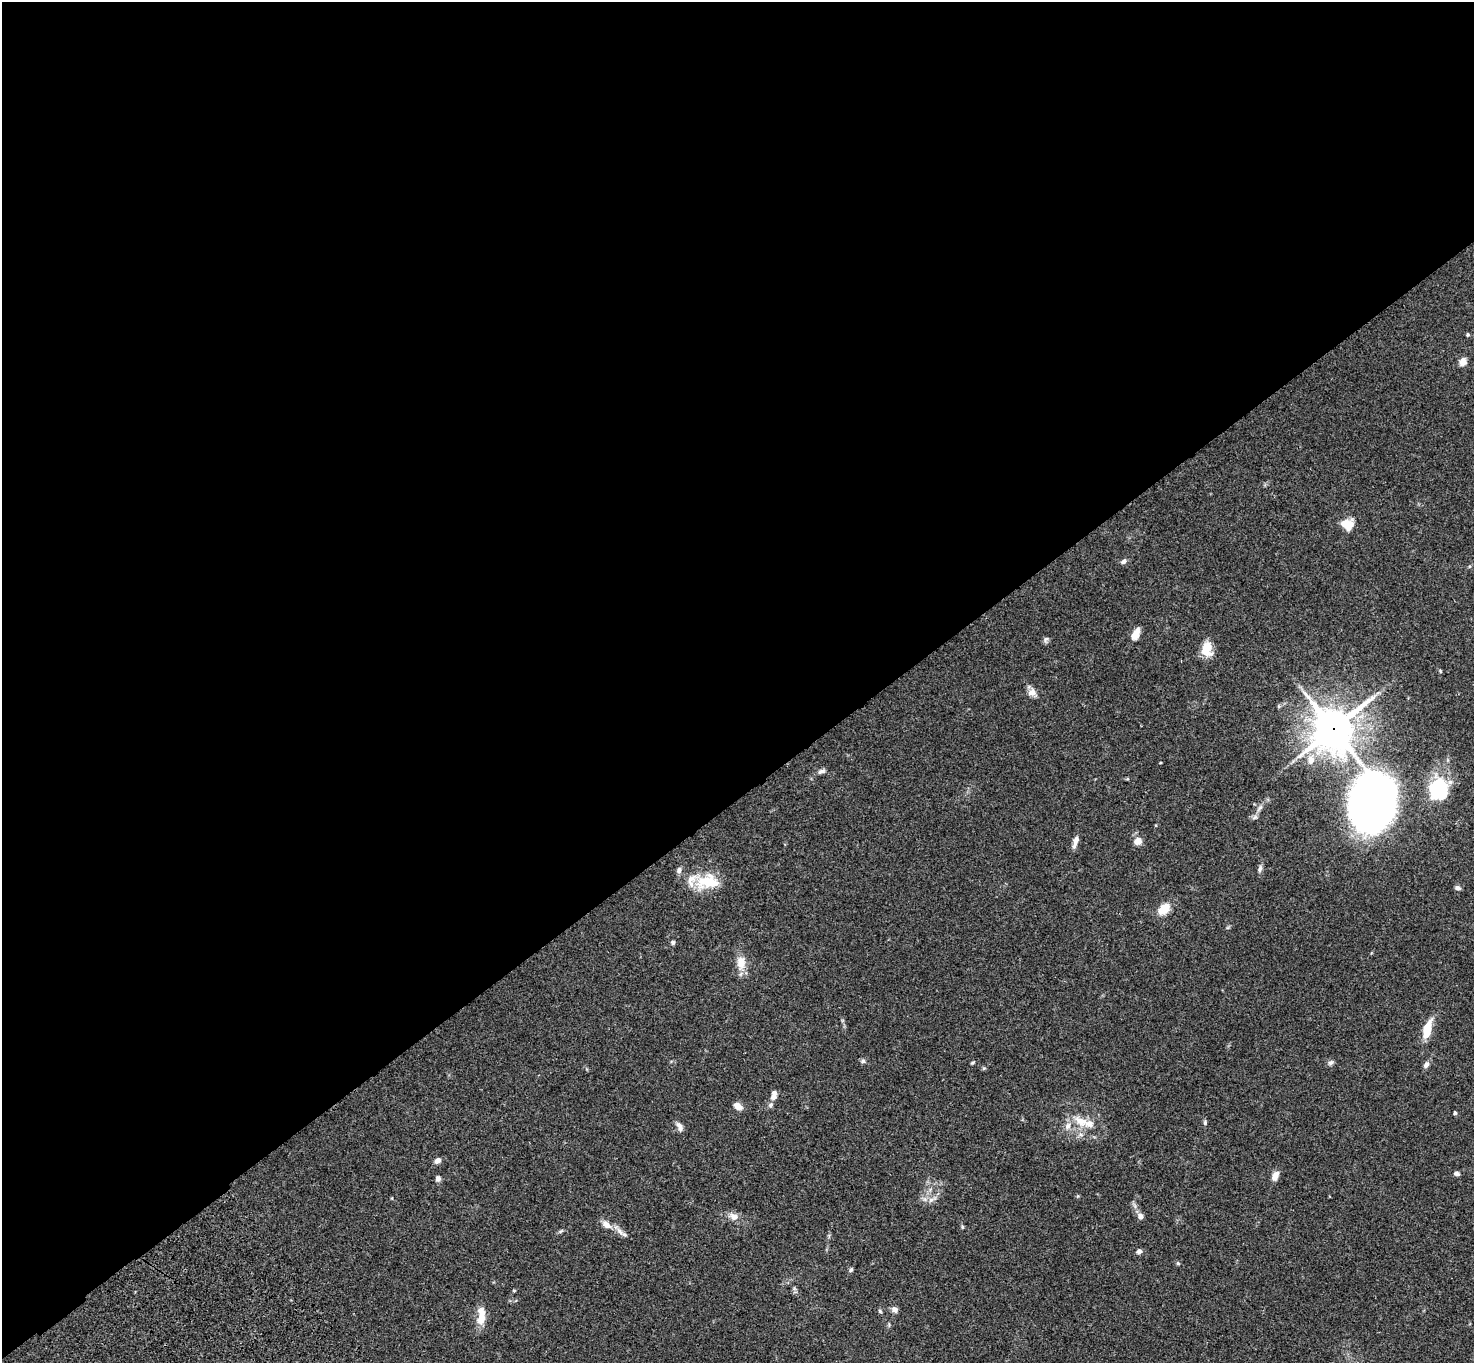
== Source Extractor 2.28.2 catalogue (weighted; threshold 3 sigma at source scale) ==
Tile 2 of 4 x 4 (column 2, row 1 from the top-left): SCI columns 1577-3048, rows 4463-5823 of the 6093 x 6062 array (HDU 1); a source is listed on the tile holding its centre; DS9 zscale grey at full resolution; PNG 1476 x 1365 px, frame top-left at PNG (2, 2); no overlay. Shown black and unused: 59% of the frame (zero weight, under 3 of 4 exposures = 6% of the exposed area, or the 3 px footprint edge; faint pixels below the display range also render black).
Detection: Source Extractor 2.28.2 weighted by HDU 2 'WHT'; one run over the whole footprint, this tile lists its part. Background 0.0598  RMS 0.0052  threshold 0.0233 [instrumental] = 3 sigma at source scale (4.5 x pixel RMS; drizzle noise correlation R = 1.50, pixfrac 1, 0.05/0.05 arcsec/px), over >= 5 px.
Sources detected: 60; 1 inside a brighter object's white glare — not listed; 3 inside a brighter listed object's ellipse — not listed separately; the other 56 listed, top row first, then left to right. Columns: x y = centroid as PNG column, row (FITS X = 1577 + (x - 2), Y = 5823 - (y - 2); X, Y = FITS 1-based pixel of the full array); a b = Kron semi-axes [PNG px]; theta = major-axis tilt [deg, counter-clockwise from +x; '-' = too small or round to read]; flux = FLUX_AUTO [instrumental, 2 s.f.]
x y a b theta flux
1468 334 5 4 - 0.61
1463 362 8 7 - 3.6
1347 524 14 11 -14 7.5
1124 561 7 5 33 1.7
1136 634 13 7 64 5.2
1046 639 9 5 70 1.1
1207 647 16 15 - 6.3
1032 692 10 10 - 3.2
1333 729 15 14 - 1200
1310 760 11 10 - 4.5
821 771 11 5 19 1.6
1438 787 30 18 48 27
1373 803 56 41 86 380
1260 808 12 5 50 2.1
1138 841 8 7 - 4.2
1075 842 17 6 73 2.8
1260 868 11 5 77 1.5
679 870 8 6 82 1.6
707 882 32 19 9 17
1458 888 7 5 -19 1.5
1164 909 13 9 41 8.8
673 942 5 5 - 1
741 963 19 12 -88 6.4
1427 1029 22 9 75 9.4
863 1061 7 6 - 0.99
1330 1062 8 6 43 1.3
972 1063 5 3 - 0.62
1426 1064 8 6 59 1.9
984 1068 6 4 43 0.6
773 1096 9 8 - 2.2
770 1105 8 6 34 1.3
738 1106 10 7 -32 3.4
1455 1113 4 4 - 0.74
1080 1121 21 12 -29 8.2
1205 1123 7 5 90 0.93
1068 1126 10 8 71 3
680 1127 12 6 -62 2.6
1081 1135 6 6 - 1.4
437 1160 7 6 - 2.2
1457 1173 6 5 - 1.5
1275 1176 11 7 69 3.7
438 1178 6 6 - 1.7
931 1200 7 6 - 1.7
734 1216 11 9 -21 3.7
1140 1216 7 6 - 2.5
606 1225 12 7 -33 4.1
962 1227 5 4 - 0.62
561 1231 7 4 44 0.77
620 1231 14 7 -42 2.8
1139 1251 6 5 - 1.6
1178 1263 5 4 - 0.68
851 1270 6 4 46 0.92
514 1290 5 3 - 0.47
894 1309 9 7 -38 1.8
880 1311 6 4 -48 0.67
481 1316 23 9 87 8.1
Overlapping masked pixels (flux is a lower limit): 2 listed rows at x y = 1333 729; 1373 803